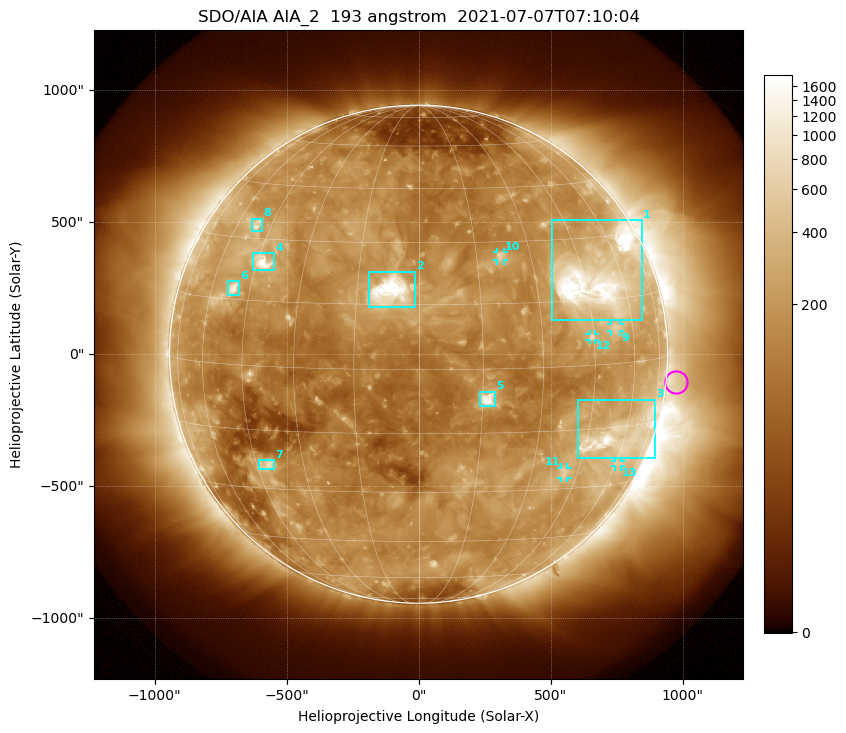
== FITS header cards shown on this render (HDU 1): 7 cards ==
TELESCOP= 'SDO/AIA '           / For AIA: SDO/AIA
INSTRUME= 'AIA_2   '           / For AIA: AIA_ATA1, AIA_ATA2, AIA_ATA3 or AIA_AT
WAVELNTH=                  193 / [angstrom] Wavelength
WAVEUNIT= 'angstrom'           / Wavelength unit: angstrom
DATE-OBS= '2021-07-07T07:10:04.838' / [ISO] Date when observation started; ISO 8
CTYPE1  = 'HPLN-TAN'           / CTYPE1: HPLN
CTYPE2  = 'HPLT-TAN'           / CTYPE2: HPLT

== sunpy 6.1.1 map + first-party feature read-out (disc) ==
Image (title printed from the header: SDO/AIA AIA_2  193 angstrom  2021-07-07T07:10:04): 1024 x 1024 px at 2.4 arcsec/px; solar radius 944 arcsec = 393 px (full disc in frame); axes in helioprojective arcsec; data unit not stated in the header (colour bar unlabelled)
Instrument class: DISC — disc imager (sunpy class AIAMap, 193 A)
Bright regions (active regions / flare kernels): reference = the median radial profile (limb darkening/brightening removed); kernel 9 px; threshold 5 sigma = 322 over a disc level ~159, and >= 1.15x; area >= 12 px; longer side >= 9 px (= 22 arcsec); searched inside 0.97 R_sun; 13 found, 13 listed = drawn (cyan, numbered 1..; 5 of them under ~33 arcsec drawn as corner ticks so the feature stays visible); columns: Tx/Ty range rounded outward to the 5 arcsec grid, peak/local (2 s.f.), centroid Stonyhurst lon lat
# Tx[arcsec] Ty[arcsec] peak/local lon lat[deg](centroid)
1 505..845 130..510 19 +50 +20
2 -190..-10 175..315 20 -7 +18
3 600..900 -395..-170 9.5 +58 -17
4 -630..-545 320..385 11 -43 +24
5 230..290 -200..-140 12 +16 -7
6 -725..-680 225..275 7.2 -51 +18
7 -605..-545 -440..-400 4.9 -41 -24
8 -630..-590 465..515 4.8 -51 +34
9 730..765 85..115 3.5 +53 +8
10 295..325 355..390 5.4 +21 +26
11 540..565 -470..-430 3.4 +40 -26
12 645..670 55..80 4.1 +44 +7
13 745..765 -425..-405 3 +61 -24
Off-limb structures (1.02-1.3 R_sun): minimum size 162 px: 3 found; the strongest spans PA ~220..320 deg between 1.02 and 1.3 R_sun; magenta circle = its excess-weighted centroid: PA ~265 deg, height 1.04 R_sun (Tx ~975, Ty ~-105 arcsec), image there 1.5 x the reference